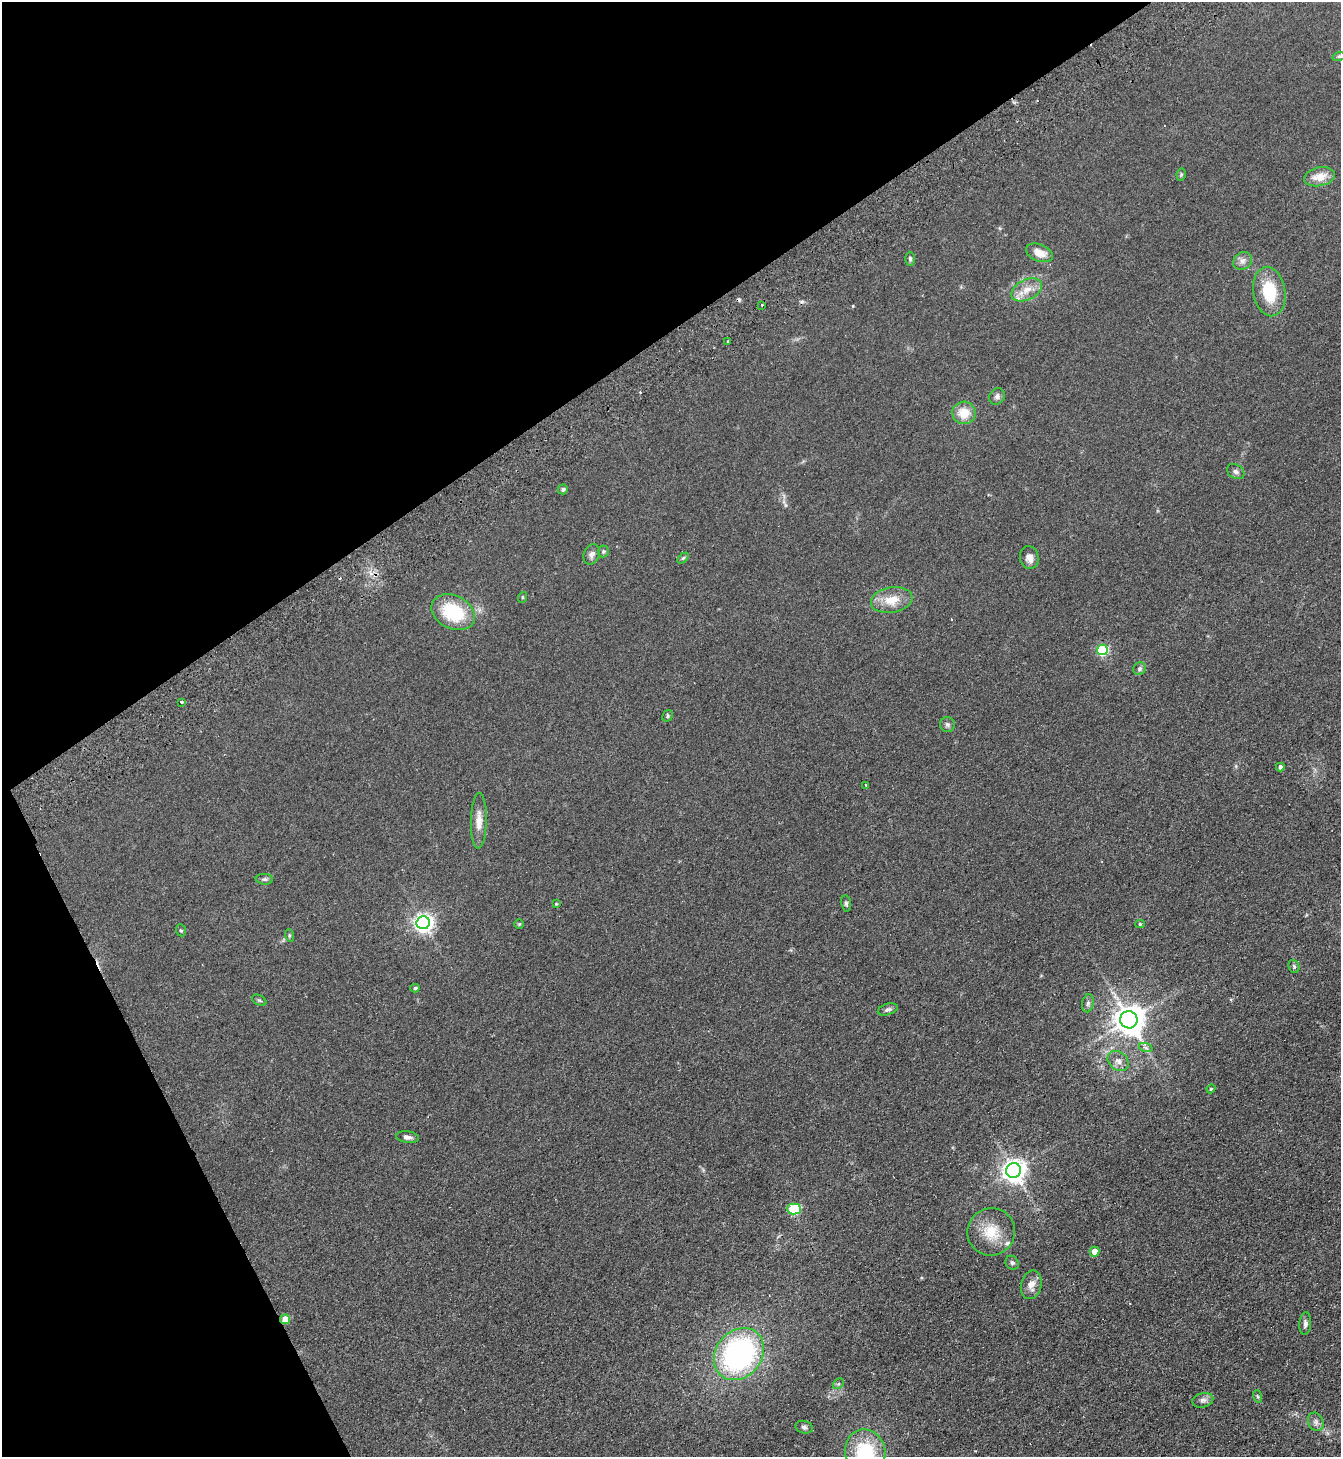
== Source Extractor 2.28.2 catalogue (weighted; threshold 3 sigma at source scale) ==
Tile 5 of 4 x 4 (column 1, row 2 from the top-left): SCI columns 329-1667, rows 2961-4415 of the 5875 x 5919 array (HDU 1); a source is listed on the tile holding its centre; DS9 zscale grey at full resolution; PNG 1343 x 1459 px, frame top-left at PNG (2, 2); each listed source drawn as its Kron ellipse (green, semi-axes under 4 px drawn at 4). Shown black and unused: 29% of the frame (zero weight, under 2 of 3 exposures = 3% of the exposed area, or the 3 px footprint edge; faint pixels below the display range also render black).
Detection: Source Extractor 2.28.2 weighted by HDU 2 'WHT'; one run over the whole footprint, this tile lists its part. Background 0.0653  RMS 0.0095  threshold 0.0429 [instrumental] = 3 sigma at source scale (4.5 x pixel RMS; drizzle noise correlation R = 1.50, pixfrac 1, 0.05/0.05 arcsec/px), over >= 5 px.
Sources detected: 68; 5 cosmic-ray / hot-pixel residue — neither listed nor drawn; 1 inside a brighter listed object's ellipse — not listed separately; the other 62 listed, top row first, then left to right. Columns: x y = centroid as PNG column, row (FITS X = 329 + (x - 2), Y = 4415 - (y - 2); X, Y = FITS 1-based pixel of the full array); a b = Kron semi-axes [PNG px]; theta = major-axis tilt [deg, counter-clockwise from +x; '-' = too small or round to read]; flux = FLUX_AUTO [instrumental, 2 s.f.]
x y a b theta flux
1339 56 6 4 18 1.4
1181 175 6 4 79 1.3
1319 177 16 9 11 13
1039 253 14 8 -22 11
910 259 7 4 -89 2.1
1243 261 10 8 34 4
1027 290 16 10 26 11
1269 292 25 16 -81 34
762 305 3 2 - 1.6
728 341 3 3 - 2.4
997 396 9 7 54 3.3
964 413 11 11 - 16
1236 471 9 7 -34 3
563 489 5 5 - 1.7
603 551 6 5 - 1.6
592 554 10 7 66 3.9
683 558 6 4 44 1.2
1029 558 11 9 -80 5.9
523 597 5 3 - 0.94
892 600 21 12 9 17
453 612 23 16 -26 49
1102 650 5 5 - 82
1139 669 6 6 - 1.9
181 702 3 3 - 2.5
668 716 6 5 - 1.4
947 724 7 7 - 2.4
1280 767 4 4 - 3.3
866 785 3 2 - 1.7
479 821 28 8 89 11
264 879 8 5 -2 2
846 903 8 5 -81 1.8
556 904 3 3 - 0.93
423 923 7 6 - 440
519 924 5 5 - 0.97
1140 924 5 4 - 1.2
181 930 6 5 - 1.2
289 935 6 4 -72 1.2
1294 966 7 5 -68 1.6
415 988 4 3 - 1.8
259 1000 8 5 -28 1.5
1088 1003 9 5 79 2.3
888 1009 10 5 17 2.7
1129 1020 9 8 - 1400
1146 1048 7 4 -19 2
1118 1061 11 9 -41 5.4
1211 1089 4 4 - 1
407 1137 11 6 -8 3.7
1014 1170 7 7 - 710
794 1209 7 5 -1 67
991 1232 24 23 - 25
1094 1252 5 5 - 10
1012 1263 7 6 - 1.9
1031 1285 14 10 76 8.2
285 1319 5 4 - 19
1305 1324 11 6 85 3.2
739 1354 28 23 51 200
838 1384 6 4 43 1.4
1257 1396 6 4 -71 1.2
1203 1400 11 7 15 3.7
1316 1422 9 7 -66 3.5
804 1427 9 6 -15 2.5
865 1452 23 20 -78 58
Overlapping masked pixels (flux is a lower limit): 1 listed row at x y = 285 1319
Isophote crosses this tile's border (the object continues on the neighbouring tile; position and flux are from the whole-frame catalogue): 1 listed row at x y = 865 1452